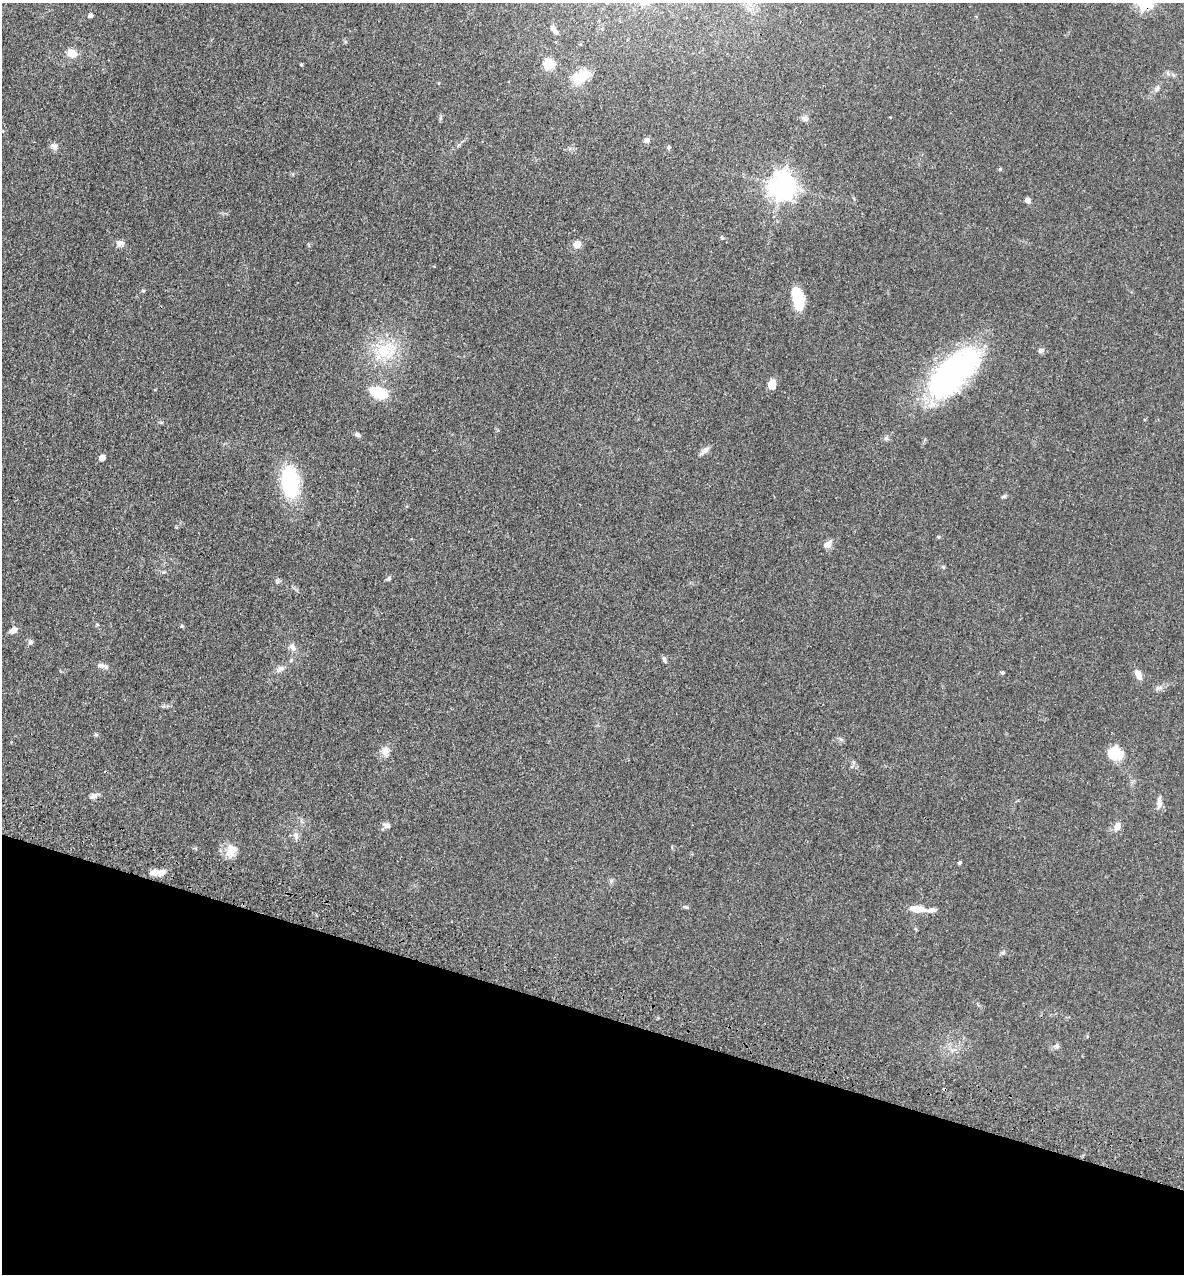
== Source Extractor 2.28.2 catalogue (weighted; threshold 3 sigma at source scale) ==
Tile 15 of 4 x 4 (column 3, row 4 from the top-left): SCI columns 2684-3865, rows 71-1342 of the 5248 x 5228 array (HDU 1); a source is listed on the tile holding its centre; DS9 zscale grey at full resolution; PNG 1186 x 1276 px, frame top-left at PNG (2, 3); no overlay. Shown black and unused: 21% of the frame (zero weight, under 3 of 4 exposures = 6% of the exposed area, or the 3 px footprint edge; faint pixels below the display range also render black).
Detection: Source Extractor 2.28.2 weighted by HDU 2 'WHT'; one run over the whole footprint, this tile lists its part. Background 0.0402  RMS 0.0049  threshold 0.0219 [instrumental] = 3 sigma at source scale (4.5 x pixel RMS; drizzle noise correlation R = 1.50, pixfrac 1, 0.05/0.05 arcsec/px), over >= 5 px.
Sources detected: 60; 1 inside a brighter object's white glare — not listed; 2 inside a brighter listed object's ellipse — not listed separately; the other 57 listed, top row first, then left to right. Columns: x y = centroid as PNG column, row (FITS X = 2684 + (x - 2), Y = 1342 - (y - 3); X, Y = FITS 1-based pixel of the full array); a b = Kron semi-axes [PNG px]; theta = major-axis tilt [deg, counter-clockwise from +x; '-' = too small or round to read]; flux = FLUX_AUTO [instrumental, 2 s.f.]
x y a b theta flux
91 16 5 4 - 1.2
554 30 14 5 -54 2
72 53 12 9 -14 4.7
548 64 6 5 - 33
301 65 4 3 - 0.58
581 77 18 10 20 14
438 83 4 3 - 0.39
1157 88 11 5 64 1.4
805 118 9 7 -25 1.5
647 140 7 7 - 1.4
54 146 9 8 - 1.9
668 147 5 5 - 0.69
1000 169 5 4 - 0.56
782 186 9 8 - 540
1028 200 4 4 - 3.2
120 243 10 8 1 2.1
577 244 5 5 - 8.3
143 291 6 4 -1 0.53
798 298 23 9 -77 20
1041 350 8 6 23 1.3
383 351 24 22 -41 18
952 372 56 30 45 110
772 384 9 7 77 5
379 393 19 12 -19 14
357 435 7 5 -19 1.3
886 438 6 5 - 0.97
704 451 12 7 40 2.2
102 458 5 4 - 4.7
290 482 28 14 -85 45
1004 497 8 4 9 0.74
827 544 12 8 47 2.4
943 567 6 4 -45 0.64
389 579 6 5 - 0.99
13 630 10 7 38 2.4
30 642 7 6 - 1
293 647 12 8 -49 2.4
664 659 10 4 -73 1.1
101 666 12 6 -13 2
280 669 12 7 31 2.2
1002 673 4 4 - 0.95
1138 675 13 7 -64 3.2
1159 688 11 3 11 1.1
385 752 15 10 -90 3.4
1115 753 11 9 -8 21
94 796 9 7 23 2.2
1159 802 14 7 90 2.6
387 825 10 7 -12 1.8
1117 826 10 7 63 3.1
296 836 12 6 -72 1.8
231 851 18 13 65 5.8
959 863 4 4 - 0.83
154 873 15 8 7 3.7
611 881 6 6 - 0.94
686 907 8 4 -16 0.87
917 909 19 8 -4 6.4
1057 1046 7 6 - 1.2
952 1050 7 5 -42 1.3